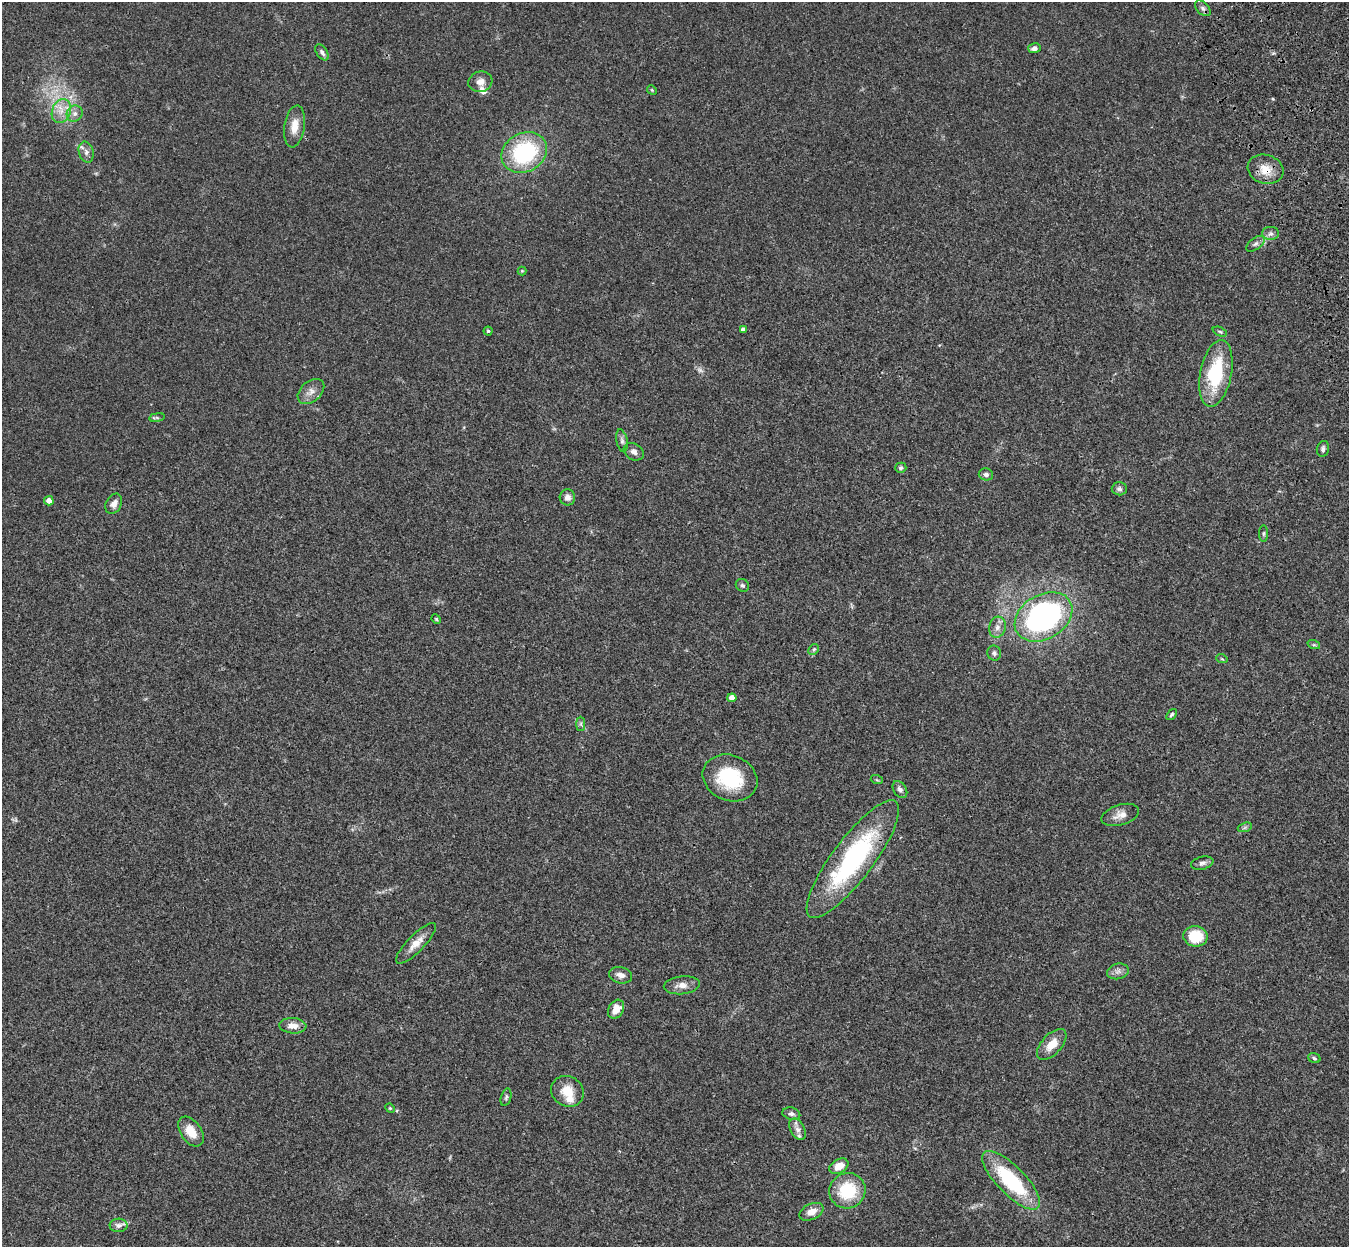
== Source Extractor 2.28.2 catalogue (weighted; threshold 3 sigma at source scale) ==
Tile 10 of 4 x 4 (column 2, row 3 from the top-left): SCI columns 1465-2811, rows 1571-2815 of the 5621 x 5509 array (HDU 1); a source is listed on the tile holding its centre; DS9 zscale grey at full resolution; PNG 1351 x 1249 px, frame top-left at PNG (2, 2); each listed source drawn as its Kron ellipse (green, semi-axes under 4 px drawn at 4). Shown black and unused: <1% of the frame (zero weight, under 3 of 4 exposures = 6% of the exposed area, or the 3 px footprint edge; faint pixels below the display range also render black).
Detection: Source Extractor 2.28.2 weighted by HDU 2 'WHT'; one run over the whole footprint, this tile lists its part. Background 0.0467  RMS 0.0051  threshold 0.0232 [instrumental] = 3 sigma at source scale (4.5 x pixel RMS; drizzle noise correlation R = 1.50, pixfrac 1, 0.05/0.05 arcsec/px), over >= 5 px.
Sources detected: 73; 1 too faint to see at this stretch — neither listed nor drawn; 4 inside a brighter listed object's ellipse — not listed separately; the other 68 listed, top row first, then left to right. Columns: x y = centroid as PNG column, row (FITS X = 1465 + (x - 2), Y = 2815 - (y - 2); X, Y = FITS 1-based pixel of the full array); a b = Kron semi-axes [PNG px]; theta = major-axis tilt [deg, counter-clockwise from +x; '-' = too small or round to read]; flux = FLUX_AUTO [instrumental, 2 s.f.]
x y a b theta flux
1203 8 9 5 -46 1.4
1034 48 6 5 - 2
322 52 9 5 -54 1.6
480 82 12 10 17 3.4
652 90 5 4 - 0.56
61 111 12 9 68 4.9
75 114 8 7 - 2.5
294 126 21 10 81 6.3
86 152 10 7 -73 2.2
524 152 24 19 29 45
1265 169 18 14 -18 7.8
1271 233 8 6 0 1.7
1255 244 11 5 37 1.6
522 271 4 4 - 0.46
743 330 4 4 - 1.8
488 331 4 4 - 0.73
1220 332 7 4 -23 0.8
1216 373 34 15 79 31
311 391 15 10 40 3.7
157 418 8 4 8 0.79
622 441 11 5 -78 1.5
1323 449 8 6 77 1.3
634 452 11 8 -30 2.1
901 468 5 5 - 1
986 474 7 6 - 1.4
1119 489 7 6 - 1.4
567 497 8 7 - 2.5
49 501 5 4 - 2.7
114 504 11 7 60 2.8
1264 533 8 4 89 0.8
742 585 7 6 - 1.2
1043 617 31 22 31 110
436 619 5 4 - 0.54
997 627 10 8 75 2.8
1314 645 6 4 -18 0.77
814 649 6 4 45 0.86
994 653 7 6 - 1.3
1222 659 5 3 - 0.52
732 698 4 4 - 3.7
1171 715 6 4 50 0.84
581 724 7 4 90 0.95
730 778 28 22 -23 28
877 780 6 4 -18 0.54
900 789 9 6 -55 1.7
1120 815 19 10 16 4.5
1245 827 7 4 19 0.97
853 859 72 20 53 74
1202 863 11 6 14 1.7
1195 936 12 10 -8 15
416 943 27 8 46 5.8
1118 971 11 7 14 2.3
621 975 11 8 -14 2.7
682 985 18 9 5 3.9
616 1009 10 7 61 5.9
293 1026 13 7 -4 4.4
1052 1044 19 10 48 7.2
1314 1058 6 4 -19 0.85
567 1091 17 15 -32 8.8
506 1097 9 5 74 1
390 1108 5 4 - 0.52
791 1114 9 6 -15 1.5
797 1129 11 7 -62 2.5
191 1131 17 10 -55 7.9
839 1166 10 7 29 5.6
1011 1180 39 14 -46 40
847 1191 18 17 - 22
811 1212 13 8 25 4.3
119 1225 9 7 1 1.8
Overlapping masked pixels (flux is a lower limit): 1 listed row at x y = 1265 169